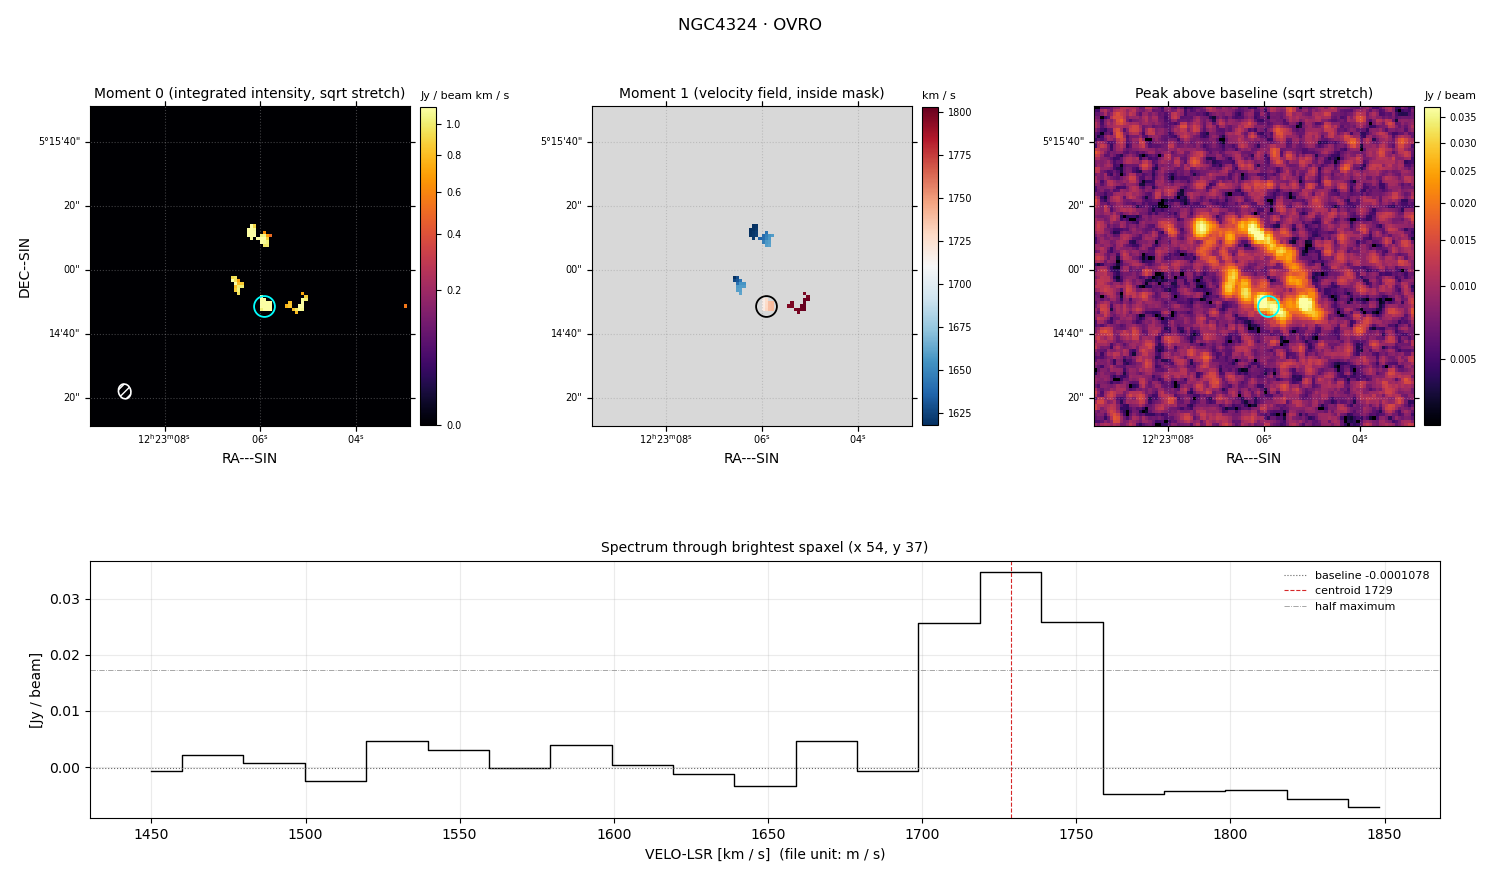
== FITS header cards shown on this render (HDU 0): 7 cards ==
OBJECT  = 'NGC4324 '  /
TELESCOP= 'OVRO    '  /
BUNIT   = 'JY/BEAM '  /
CTYPE1  = 'RA---SIN'  /
CTYPE2  = 'DEC--SIN'  /
CTYPE3  = 'VELO-LSR'  /
NAXIS3  =                   21  /

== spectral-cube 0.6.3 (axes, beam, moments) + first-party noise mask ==
SpectralCube HDU 0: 21 channels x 100 x 100 spaxels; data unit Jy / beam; figure title: NGC4324 · OVRO
Units: BUNIT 'JY/BEAM' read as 'Jy/beam' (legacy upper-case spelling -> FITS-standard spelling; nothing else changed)
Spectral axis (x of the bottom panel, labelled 'VELO-LSR [km / s]  (file unit: m / s)'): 1450 .. 1848 km / s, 21 channels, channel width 19.9 km / s
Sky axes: RA---SIN/DEC--SIN; field 1.67' x 1.67' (1 arcsec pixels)
Beam (drawn as the hatched ellipse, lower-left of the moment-0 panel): BMAJ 4.68 arcsec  BMIN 3.85 arcsec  BPA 15.5 deg
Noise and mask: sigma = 3.9e-03 Jy / beam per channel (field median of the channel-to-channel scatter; agrees with the line-free scatter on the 9894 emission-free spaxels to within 3%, no correlation factor applied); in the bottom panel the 18 channels outside the line scatter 4.7e-03 Jy / beam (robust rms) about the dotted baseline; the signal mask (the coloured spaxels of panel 2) covers <1% of the field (18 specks smaller than half a beam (10.2 px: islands under 11 px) dropped from it)
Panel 1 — Moment 0 (line voxels x channel width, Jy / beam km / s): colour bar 0 .. 1.11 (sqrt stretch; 0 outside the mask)
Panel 2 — Moment 1 (intensity-weighted velocity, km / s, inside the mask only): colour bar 1618 .. 1803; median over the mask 1659
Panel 3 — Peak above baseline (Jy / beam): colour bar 0.00356 .. 0.0371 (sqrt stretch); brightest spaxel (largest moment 0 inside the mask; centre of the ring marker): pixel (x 54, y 37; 0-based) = FK5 12h23m06.0s +05d14m49s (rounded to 0.5 s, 1 arcsec steps: no finer than the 1 arcsec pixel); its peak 0.0348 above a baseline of -0.0001078
Panel 4 — spectrum at that spaxel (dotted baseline -0.0001078 Jy / beam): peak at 1729 km / s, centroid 1729 km / s (red dashed line; intensity-weighted over the run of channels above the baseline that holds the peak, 1699 .. 1759 km / s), W50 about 60 km / s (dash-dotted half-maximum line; edge to edge of the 3 channels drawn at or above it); detected line 1699 .. 1759 km / s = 3 of 21 channels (14%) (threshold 4 sigma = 0.016 Jy / beam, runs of >= 2 channels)